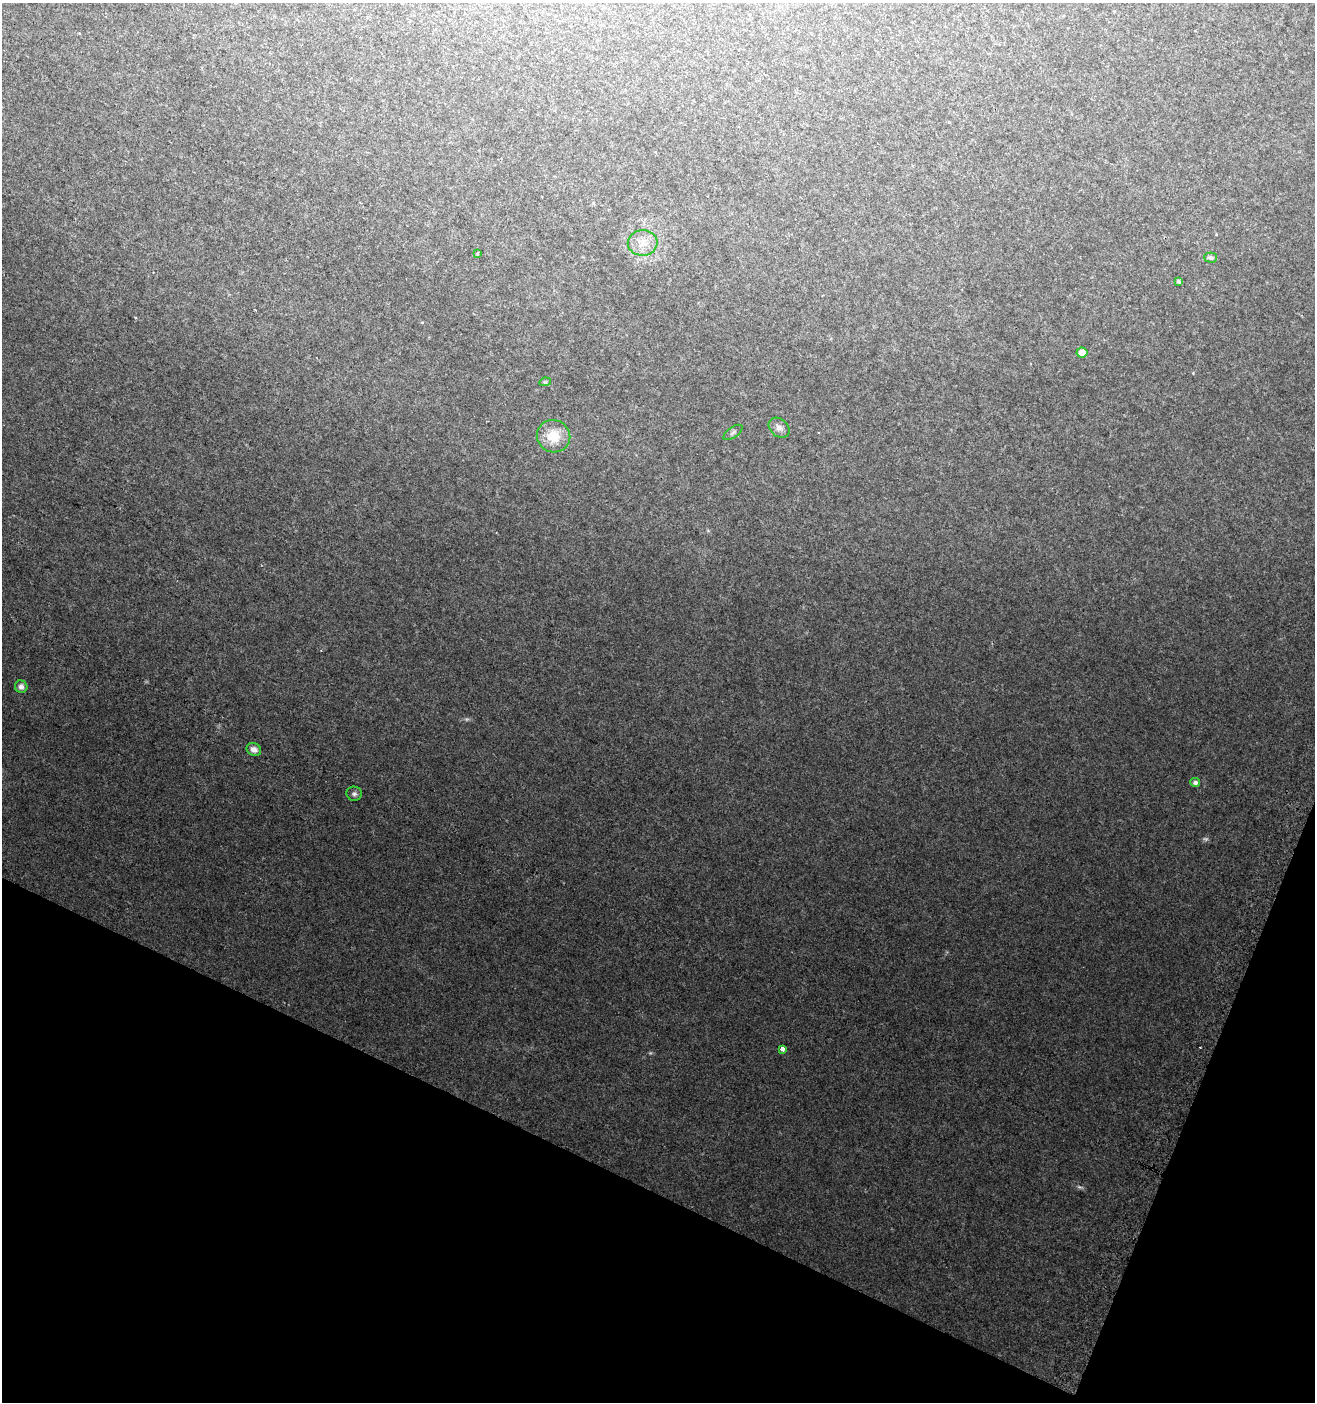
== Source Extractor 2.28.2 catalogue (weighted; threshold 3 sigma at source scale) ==
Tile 15 of 4 x 4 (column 3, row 4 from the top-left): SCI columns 2936-4248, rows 12-1411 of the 5796 x 5642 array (HDU 1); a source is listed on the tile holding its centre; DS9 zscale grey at full resolution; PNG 1317 x 1404 px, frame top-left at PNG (2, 3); each listed source drawn as its Kron ellipse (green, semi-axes under 4 px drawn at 4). Shown black and unused: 20% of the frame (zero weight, under 2 of 3 exposures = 2% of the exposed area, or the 3 px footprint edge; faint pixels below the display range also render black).
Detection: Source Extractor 2.28.2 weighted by HDU 2 'WHT'; one run over the whole footprint, this tile lists its part. Background 0.0358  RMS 0.0082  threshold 0.037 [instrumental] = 3 sigma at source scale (4.5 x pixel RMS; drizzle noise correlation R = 1.50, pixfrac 1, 0.0396/0.0396 arcsec/px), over >= 5 px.
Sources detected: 18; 3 too faint to see at this stretch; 1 cosmic-ray / hot-pixel residue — neither listed nor drawn; the other 14 listed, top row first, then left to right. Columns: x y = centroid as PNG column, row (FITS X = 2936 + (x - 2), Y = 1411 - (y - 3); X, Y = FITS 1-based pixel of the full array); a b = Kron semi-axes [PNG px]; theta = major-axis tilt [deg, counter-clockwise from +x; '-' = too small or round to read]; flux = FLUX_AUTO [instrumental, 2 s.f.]
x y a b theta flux
643 243 15 13 4 10
478 253 4 3 - 11
1210 258 6 5 - 2.6
1179 281 4 3 - 1.8
1082 353 5 5 - 7.3
545 382 6 4 9 1.5
779 428 11 8 -42 4.3
733 432 11 5 35 1.9
553 436 17 16 - 19
21 687 6 6 - 4.1
254 749 7 6 - 4.7
1195 783 5 4 - 2.9
354 794 8 7 - 2.5
782 1049 4 3 - 17